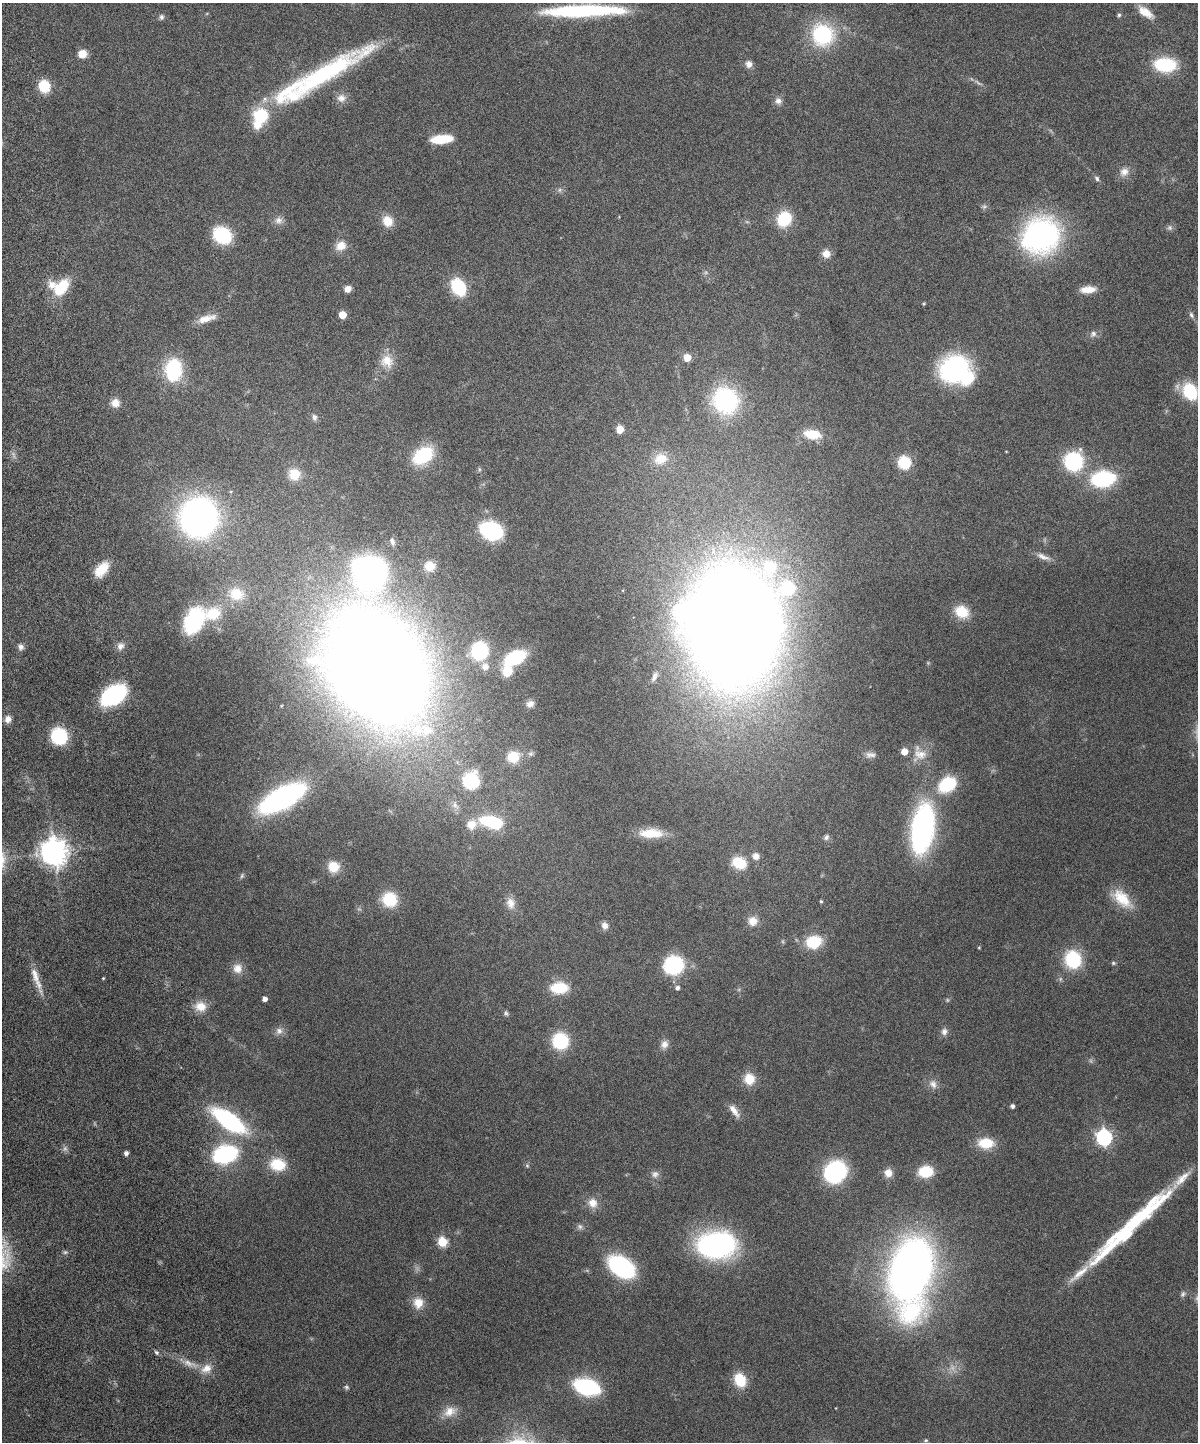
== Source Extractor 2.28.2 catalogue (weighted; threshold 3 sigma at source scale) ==
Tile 7 of 4 x 3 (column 3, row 2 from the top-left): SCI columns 2454-3649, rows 1602-3041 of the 4909 x 4747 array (HDU 1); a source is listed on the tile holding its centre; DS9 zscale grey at full resolution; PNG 1200 x 1444 px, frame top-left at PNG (2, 3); no overlay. Nothing masked; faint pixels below the display range render black.
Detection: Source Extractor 2.28.2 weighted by HDU 2 'WHT'; one run over the whole footprint, this tile lists its part. Background 0.0912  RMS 0.0045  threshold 0.0184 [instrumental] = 3 sigma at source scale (4.09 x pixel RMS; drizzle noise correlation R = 1.36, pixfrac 0.8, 0.05/0.05 arcsec/px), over >= 5 px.
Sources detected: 171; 8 too faint to see at this stretch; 7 inside a brighter object's white glare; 1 long thin detection or spike segment (spike, bleed or trail) — not listed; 10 inside a brighter listed object's ellipse — not listed separately; the other 145 listed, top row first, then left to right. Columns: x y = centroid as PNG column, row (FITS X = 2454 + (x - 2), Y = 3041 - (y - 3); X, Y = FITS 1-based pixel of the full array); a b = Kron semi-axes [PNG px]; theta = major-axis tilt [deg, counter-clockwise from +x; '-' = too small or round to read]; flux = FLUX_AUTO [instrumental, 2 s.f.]
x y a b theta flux
582 11 74 10 2 62
1145 12 22 9 -36 5.7
1119 15 5 5 - 0.74
161 17 8 6 -76 1.1
823 35 17 16 - 42
82 54 8 7 - 6
749 64 9 8 - 2.3
1165 65 16 10 -4 35
325 73 97 22 32 60
44 86 11 10 - 13
341 98 13 11 12 3.2
778 101 9 9 - 2.1
442 139 19 7 6 15
1124 172 13 11 37 3.3
1097 178 7 5 -55 1
559 190 7 6 - 1
784 219 13 11 59 21
278 220 11 10 - 2.5
388 221 12 11 - 6.6
1170 228 8 7 - 1.2
222 235 16 13 -32 27
1041 235 33 30 29 110
341 246 13 10 29 5.1
826 254 10 9 - 3.4
61 287 24 15 50 13
458 287 10 8 -58 42
347 289 7 7 - 2.6
1088 289 17 8 4 5.1
342 315 5 5 - 11
1191 315 9 6 -64 1.2
206 318 27 8 16 5.1
1093 334 10 8 49 1.8
687 357 6 6 - 6.7
387 361 18 16 -62 7
954 369 22 18 39 79
173 370 19 14 86 34
1190 391 16 12 -57 22
725 400 24 22 -52 54
115 403 10 10 - 3.8
314 417 9 7 -76 1.4
620 429 5 5 - 11
812 434 20 11 -9 9.3
1006 451 3 2 - 0.27
423 455 18 12 34 28
660 459 18 14 15 6.9
1074 461 15 15 - 38
904 462 9 8 - 23
479 469 6 4 -72 0.56
294 474 13 12 - 8
1103 479 20 13 6 40
198 517 26 25 - 180
491 530 15 12 -21 51
1043 557 19 7 -21 2.8
429 566 12 11 - 6.4
102 569 18 10 49 10
370 573 50 29 77 170
236 594 20 18 -14 9.4
962 612 15 12 -29 9.7
194 621 29 19 63 27
733 626 89 66 -89 1200
120 646 11 9 31 2.4
21 647 8 8 - 1.6
479 651 13 12 - 32
515 657 17 10 24 33
378 666 102 76 -52 840
485 667 10 9 - 2.5
507 671 12 11 - 7.2
654 677 13 6 71 1.6
113 695 19 12 31 59
530 704 9 7 19 2.2
8 719 9 8 - 2.5
59 736 11 11 - 34
920 754 22 17 16 7.1
870 755 15 8 0 2.2
513 757 14 13 - 9.2
471 781 10 10 - 36
947 785 12 9 35 36
282 798 31 13 28 150
455 805 12 7 -53 2.3
492 822 20 10 -15 30
471 824 13 11 27 5.8
923 829 34 16 81 130
651 833 30 11 -1 9.6
826 837 8 6 58 1.2
54 852 9 8 - 590
756 856 9 9 - 2.7
739 863 16 12 -25 12
333 867 11 10 - 8.6
242 876 8 5 64 0.85
389 899 16 15 - 14
1122 899 30 15 -42 11
821 901 4 3 - 0.53
511 903 15 11 -81 3.9
753 921 11 11 - 4.3
605 926 9 8 - 2.2
814 942 16 13 17 15
979 948 5 3 - 0.34
1073 959 14 12 -71 30
1113 963 6 5 - 0.64
674 965 12 12 - 52
237 968 13 12 - 4.1
35 975 26 8 -71 5.8
103 978 3 3 - 0.37
559 988 18 12 1 14
677 988 5 5 - 1.3
265 999 4 4 - 2.4
200 1006 15 13 -11 5.5
506 1013 8 6 -69 0.91
279 1031 10 9 - 2.2
944 1032 9 8 - 1.9
560 1041 12 12 - 30
664 1044 11 9 77 2.7
749 1079 11 11 - 8.6
933 1084 13 10 -65 2.9
1012 1106 5 5 - 1.1
734 1111 20 7 -55 3.5
229 1120 27 11 -36 69
1104 1137 7 6 - 120
986 1143 18 12 -2 11
126 1153 4 4 - 1.6
225 1154 18 13 19 53
278 1164 18 14 -8 12
527 1166 6 5 - 0.69
925 1171 15 11 5 12
835 1172 14 13 - 70
888 1173 11 10 - 3.5
655 1174 10 9 - 2.1
1181 1179 35 9 46 6.8
593 1203 14 12 -50 4.5
580 1227 8 6 -58 1.2
442 1242 5 5 - 26
716 1245 34 23 4 91
621 1267 19 12 -34 68
911 1270 44 28 74 350
1080 1273 38 8 40 7.4
1183 1294 9 7 60 1.2
418 1303 15 13 83 5.7
911 1312 45 34 30 43
156 1352 6 5 - 0.82
206 1368 16 11 23 4.8
740 1380 14 11 -64 12
346 1387 6 5 - 0.74
587 1387 17 11 -16 58
450 1411 20 13 25 6
926 1440 4 4 - 0.68
Isophote crosses this tile's border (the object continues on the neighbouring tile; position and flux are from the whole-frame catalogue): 1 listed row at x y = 1190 391